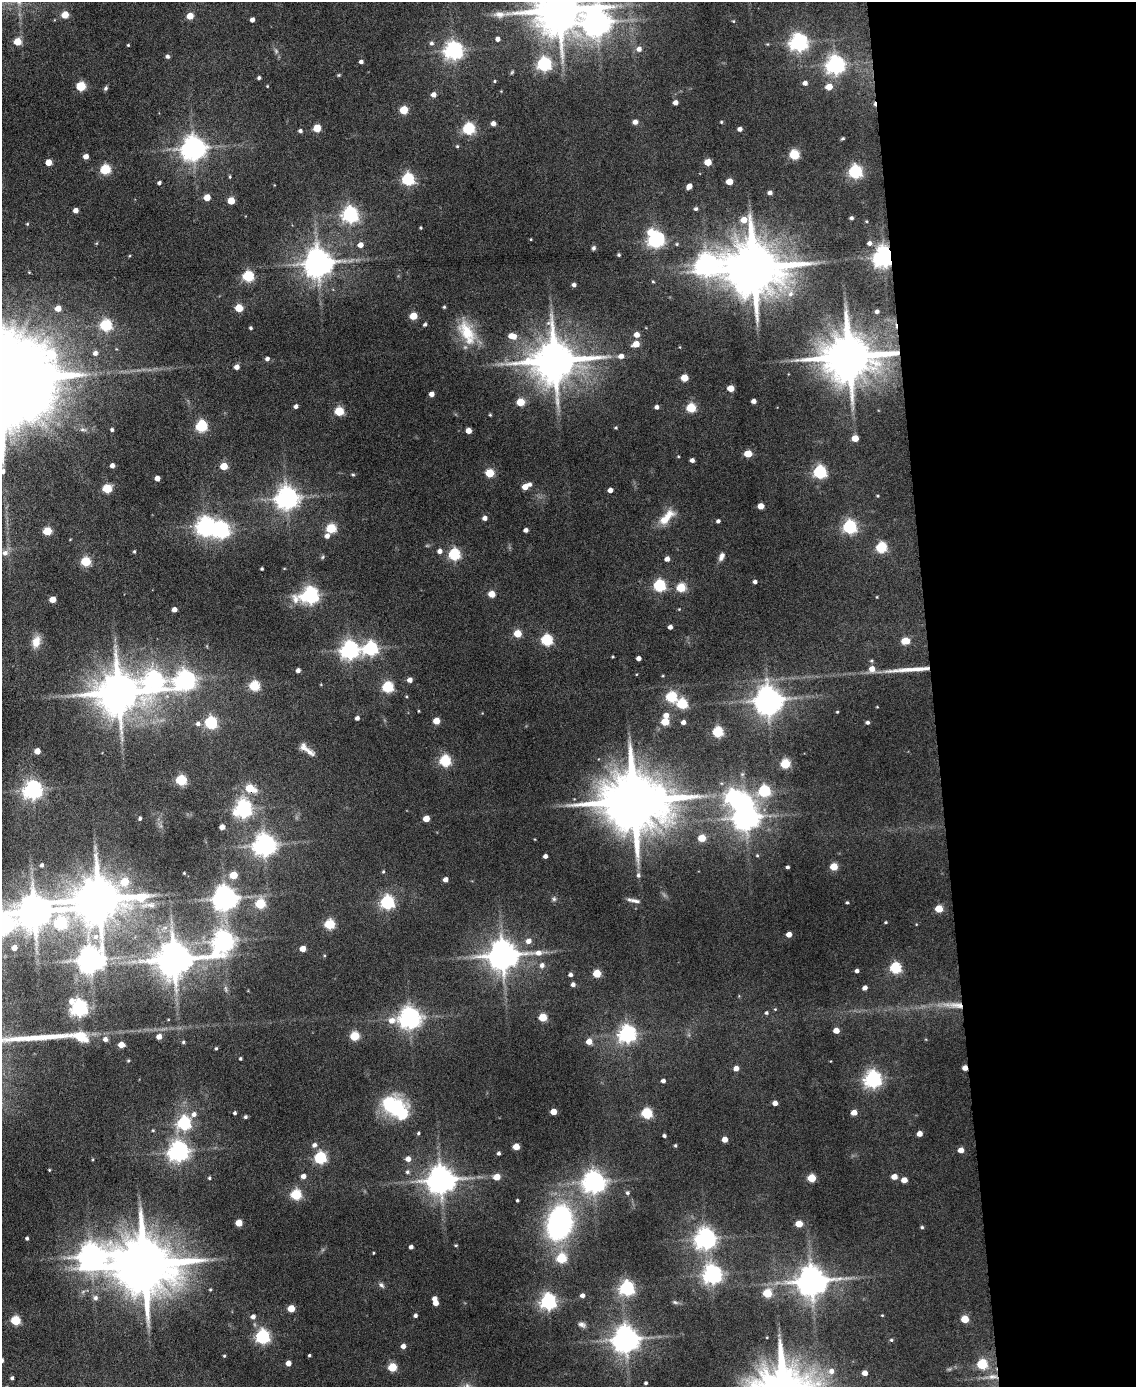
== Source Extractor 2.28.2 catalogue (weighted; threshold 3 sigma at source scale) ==
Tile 8 of 4 x 3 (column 4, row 2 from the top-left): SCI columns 3401-4534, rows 1618-3002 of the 4534 x 4512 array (HDU 1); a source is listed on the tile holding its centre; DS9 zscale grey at full resolution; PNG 1138 x 1389 px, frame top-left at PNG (2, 2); no overlay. Shown black and unused: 18% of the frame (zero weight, under 4 of 8 exposures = <1% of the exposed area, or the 3 px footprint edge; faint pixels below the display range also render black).
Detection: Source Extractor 2.28.2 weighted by HDU 2 'WHT'; one run over the whole footprint, this tile lists its part. Background 0.0942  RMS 0.0056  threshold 0.0228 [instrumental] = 3 sigma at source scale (4.09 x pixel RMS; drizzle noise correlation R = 1.36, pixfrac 0.8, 0.05/0.05 arcsec/px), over >= 5 px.
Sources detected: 348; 2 too faint to see at this stretch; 4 inside a brighter object's white glare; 2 cosmic-ray / hot-pixel residue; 1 long thin detection or spike segment (spike, bleed or trail) — not listed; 2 inside a brighter listed object's ellipse — not listed separately; the other 337 listed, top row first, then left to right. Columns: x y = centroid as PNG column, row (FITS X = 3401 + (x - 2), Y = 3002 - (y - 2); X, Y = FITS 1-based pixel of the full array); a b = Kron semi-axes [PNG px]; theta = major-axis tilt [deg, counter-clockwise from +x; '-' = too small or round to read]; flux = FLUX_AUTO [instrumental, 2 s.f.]
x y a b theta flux
559 10 12 12 - 2600
499 14 15 9 -6 3.8
65 15 5 5 - 11
190 16 5 5 - 8.3
252 20 4 4 - 2.3
733 21 4 3 - 0.46
597 22 10 9 - 610
498 39 4 4 - 2.2
17 41 5 5 - 12
798 42 7 6 - 250
431 43 5 5 - 1.3
128 45 3 3 - 0.51
639 49 6 5 - 2.8
454 50 7 6 - 260
167 56 4 4 - 1.4
361 62 4 4 - 1.6
544 64 6 6 - 120
835 65 7 6 - 260
512 72 6 4 46 0.65
339 75 5 4 - 0.57
259 78 4 4 - 1.2
495 81 4 4 - 0.57
805 83 4 4 - 2.4
81 86 5 5 - 32
267 86 4 3 - 0.39
829 87 5 5 - 7.2
106 88 6 4 65 0.94
433 95 5 5 - 3
675 102 4 4 - 2.9
404 110 5 5 - 20
635 122 4 4 - 3.3
721 122 4 3 - 0.53
493 123 4 4 - 2.7
317 128 5 5 - 16
468 128 6 5 - 62
740 129 4 4 - 2.5
300 131 4 4 - 1.3
843 138 5 4 - 0.67
457 146 5 4 - 0.59
193 148 8 7 - 550
794 154 5 5 - 38
86 156 4 4 - 4.1
49 162 5 4 - 7.6
708 162 5 4 - 9.9
105 169 5 5 - 43
855 171 6 6 - 100
230 177 5 3 - 0.56
408 179 6 5 - 81
729 181 5 4 - 9.2
159 183 4 3 - 1.3
689 186 5 4 - 4.2
770 193 4 4 - 2.1
207 197 5 4 - 8.7
231 201 5 5 - 12
696 209 4 4 - 1.2
76 210 4 4 - 3.4
350 214 6 6 - 180
851 218 4 3 - 1.2
866 221 4 3 - 0.53
27 224 4 4 - 0.56
421 228 3 3 - 0.6
650 232 9 8 - 6.2
656 240 8 6 34 180
869 243 5 5 - 2
677 244 5 4 - 0.71
360 245 5 5 - 3.7
593 248 5 5 - 1.1
619 255 4 3 - 0.79
884 256 7 6 - 420
318 263 8 8 - 920
707 264 9 8 - 440
754 267 16 15 - 3900
248 276 5 5 - 55
653 281 4 4 - 0.58
574 285 4 3 - 1.5
791 294 9 7 44 2.9
444 307 4 4 - 0.67
58 308 5 4 - 5.3
239 308 5 5 - 17
877 311 4 4 - 1.8
413 316 5 5 - 13
425 324 4 4 - 1
106 325 6 6 - 58
251 328 4 3 - 0.86
467 332 35 18 -64 18
636 335 5 4 - 4.4
512 336 8 5 -13 7.2
636 344 5 4 - 8.4
95 353 6 6 - 2.5
621 356 6 5 - 2.8
849 356 14 12 6 3100
267 359 5 4 - 1.6
555 361 13 11 8 2400
236 367 5 4 - 2.9
684 378 5 5 - 13
731 388 5 4 - 8.6
431 394 4 4 - 3.7
754 401 4 4 - 2.9
520 402 5 5 - 19
296 406 4 4 - 1.8
657 407 4 4 - 1.9
691 408 5 5 - 32
339 411 5 5 - 29
490 415 4 3 - 0.56
201 426 6 5 - 58
616 428 4 3 - 0.6
112 430 4 3 - 1.1
468 431 4 4 - 5.5
855 438 5 4 - 9.9
748 454 5 4 - 17
678 456 3 3 - 0.44
692 460 4 4 - 2.1
112 465 4 4 - 2.4
224 466 5 5 - 14
3 471 6 5 - 1.6
820 472 6 5 - 97
490 473 5 5 - 24
353 474 6 3 -8 0.63
157 478 4 4 - 3.8
530 484 5 4 - 1.6
525 487 5 4 - 6.3
107 489 5 5 - 29
610 490 4 4 - 3.3
877 496 4 3 - 0.52
287 498 7 7 - 470
761 506 5 4 - 6.4
666 517 25 10 46 9.4
485 518 4 4 - 2.5
718 521 4 4 - 1.4
205 526 9 7 86 250
849 527 6 6 - 110
331 528 5 5 - 34
221 530 7 6 - 190
526 530 4 4 - 2
47 531 5 5 - 22
327 536 5 5 - 2.6
881 547 5 5 - 52
134 551 4 3 - 0.64
440 551 5 4 - 2.8
5 553 7 7 - 2.5
454 554 5 5 - 63
323 557 6 4 87 0.7
721 557 10 6 68 2.6
667 559 4 4 - 3.2
86 561 5 5 - 33
262 569 3 3 - 0.83
755 582 4 3 - 1.6
659 585 5 5 - 67
681 587 5 5 - 26
492 594 5 4 - 9.8
310 595 8 6 13 210
877 597 4 2 - 0.38
53 599 5 4 - 7.2
174 609 4 4 - 3.3
679 609 4 4 - 0.42
670 627 4 4 - 2.3
518 633 5 5 - 16
547 640 5 5 - 54
905 641 6 4 -1 14
36 642 12 8 72 7.1
370 648 7 6 - 110
350 650 7 7 - 250
638 658 4 4 - 2.4
872 669 6 6 - 5.3
298 670 4 4 - 2.3
153 680 10 9 - 230
185 680 9 7 25 310
410 680 5 4 - 3.3
254 686 5 5 - 39
388 687 5 5 - 57
119 693 12 11 - 2300
671 697 5 5 - 51
768 700 9 7 -10 770
682 704 6 5 - 43
419 711 3 2 - 0.45
837 712 4 3 - 0.5
666 715 6 5 - 3.8
357 718 4 4 - 2
436 721 5 5 - 9.2
665 722 5 5 - 19
683 722 4 4 - 2.4
867 722 4 4 - 1.3
210 723 6 6 - 69
198 724 7 6 - 1.9
718 732 5 5 - 44
304 747 13 10 -53 3.3
37 751 4 4 - 6.3
445 761 5 5 - 58
785 764 5 5 - 35
181 780 5 5 - 47
250 788 7 5 -20 18
33 790 7 6 - 260
764 791 6 5 - 60
634 801 20 15 2 5200
243 809 7 6 - 220
746 817 8 7 - 600
140 818 5 4 - 0.91
426 819 5 4 - 7.5
222 827 4 4 - 3.6
702 838 5 5 - 14
264 845 7 7 - 460
757 855 4 4 - 0.61
545 856 4 4 - 2
42 865 4 4 - 1.2
834 866 5 5 - 15
787 867 3 3 - 1.2
383 872 4 4 - 0.65
184 873 3 3 - 0.5
233 875 5 5 - 13
638 875 7 6 - 1.3
445 879 4 4 - 3.1
225 898 7 7 - 590
99 899 18 12 11 2800
554 899 6 6 - 1.1
634 900 17 4 -11 2.3
387 902 6 6 - 110
847 902 4 3 - 0.68
260 903 5 5 - 37
148 905 27 8 2 6.8
939 909 5 5 - 16
34 911 10 9 - 1400
886 922 4 3 - 0.6
60 923 12 7 89 54
2 924 8 8 - 410
329 924 5 5 - 39
789 934 4 4 - 4.5
223 941 12 8 54 380
528 941 6 5 - 3.2
14 948 4 4 - 4
303 949 4 4 - 6.1
503 955 10 8 5 1000
174 959 10 9 - 1500
90 960 12 8 68 650
542 965 6 6 - 2.1
895 968 5 5 - 57
857 971 4 4 - 1.6
597 973 5 5 - 17
570 975 4 4 - 1.6
573 984 4 4 - 1.9
865 988 4 4 - 2.5
956 1005 31 9 -4 10
79 1008 7 6 - 200
766 1013 4 4 - 0.88
543 1017 5 5 - 19
410 1018 9 7 8 420
836 1030 5 4 - 5.3
627 1034 7 6 - 220
355 1036 5 5 - 28
159 1037 5 4 - 3.8
105 1039 5 5 - 2
589 1041 5 4 - 6.3
183 1042 4 4 - 0.76
121 1045 5 4 - 6.3
216 1048 3 3 - 0.67
240 1058 3 3 - 0.78
736 1068 4 4 - 3.8
873 1079 6 6 - 220
663 1081 4 4 - 1.7
775 1103 4 4 - 3.4
393 1107 22 18 -29 42
553 1112 4 4 - 6.7
854 1112 4 4 - 5.3
235 1113 3 3 - 1
647 1113 6 5 - 48
194 1114 7 6 - 2.5
245 1117 4 4 - 1.1
184 1123 6 6 - 98
153 1130 4 3 - 0.55
418 1133 4 3 - 0.74
919 1134 4 4 - 4.8
664 1136 4 3 - 1.2
725 1139 4 4 - 5.6
314 1145 6 6 - 2
675 1145 4 4 - 0.72
516 1147 4 4 - 8.5
961 1150 4 4 - 4.8
178 1151 7 7 - 350
499 1153 4 4 - 1.2
320 1158 6 5 - 68
408 1159 5 5 - 3.7
49 1170 3 3 - 0.47
407 1172 6 5 - 1.1
303 1176 5 4 - 3
497 1177 5 4 - 8.6
894 1177 5 4 - 5.8
209 1178 4 3 - 0.66
812 1178 5 5 - 21
441 1180 8 8 - 860
904 1180 5 4 - 5.7
594 1182 7 7 - 430
627 1193 5 5 - 1
296 1195 5 5 - 49
517 1200 3 3 - 0.73
239 1223 5 5 - 10
560 1223 32 22 75 110
799 1224 5 5 - 11
922 1227 4 4 - 0.82
27 1238 4 3 - 0.98
705 1239 7 7 - 390
456 1245 4 3 - 0.55
411 1247 4 4 - 2
373 1253 3 2 - 0.46
91 1256 10 9 - 630
561 1258 5 5 - 30
144 1264 17 15 -8 4700
712 1274 7 7 - 280
812 1281 9 8 - 1000
381 1285 8 5 -50 1.4
627 1288 6 6 - 130
210 1290 4 4 - 0.54
767 1293 5 5 - 25
582 1295 4 4 - 2.2
95 1298 6 6 - 1.8
548 1302 6 6 - 180
675 1302 9 5 -14 1.1
436 1303 5 4 - 4.6
291 1308 5 5 - 12
415 1315 4 4 - 1.4
882 1315 3 3 - 0.42
253 1317 5 5 - 2.6
965 1319 5 5 - 16
15 1320 5 5 - 31
582 1325 10 6 -26 1.8
262 1336 6 6 - 120
626 1339 8 8 - 710
891 1340 5 4 - 0.7
403 1346 4 4 - 2.7
309 1355 3 3 - 0.78
224 1356 3 3 - 0.57
288 1363 4 4 - 4
982 1364 5 5 - 40
392 1367 5 5 - 24
832 1371 8 7 - 3.3
865 1373 4 4 - 4.3
993 1377 16 7 1 4.1
12 1378 3 3 - 0.96
646 1383 3 3 - 0.97
Overlapping masked pixels (flux is a lower limit): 5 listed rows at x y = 884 256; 849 356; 250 788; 956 1005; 993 1377
Isophote crosses this tile's border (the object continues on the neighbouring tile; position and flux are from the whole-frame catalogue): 4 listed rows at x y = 559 10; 597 22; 3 471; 2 924